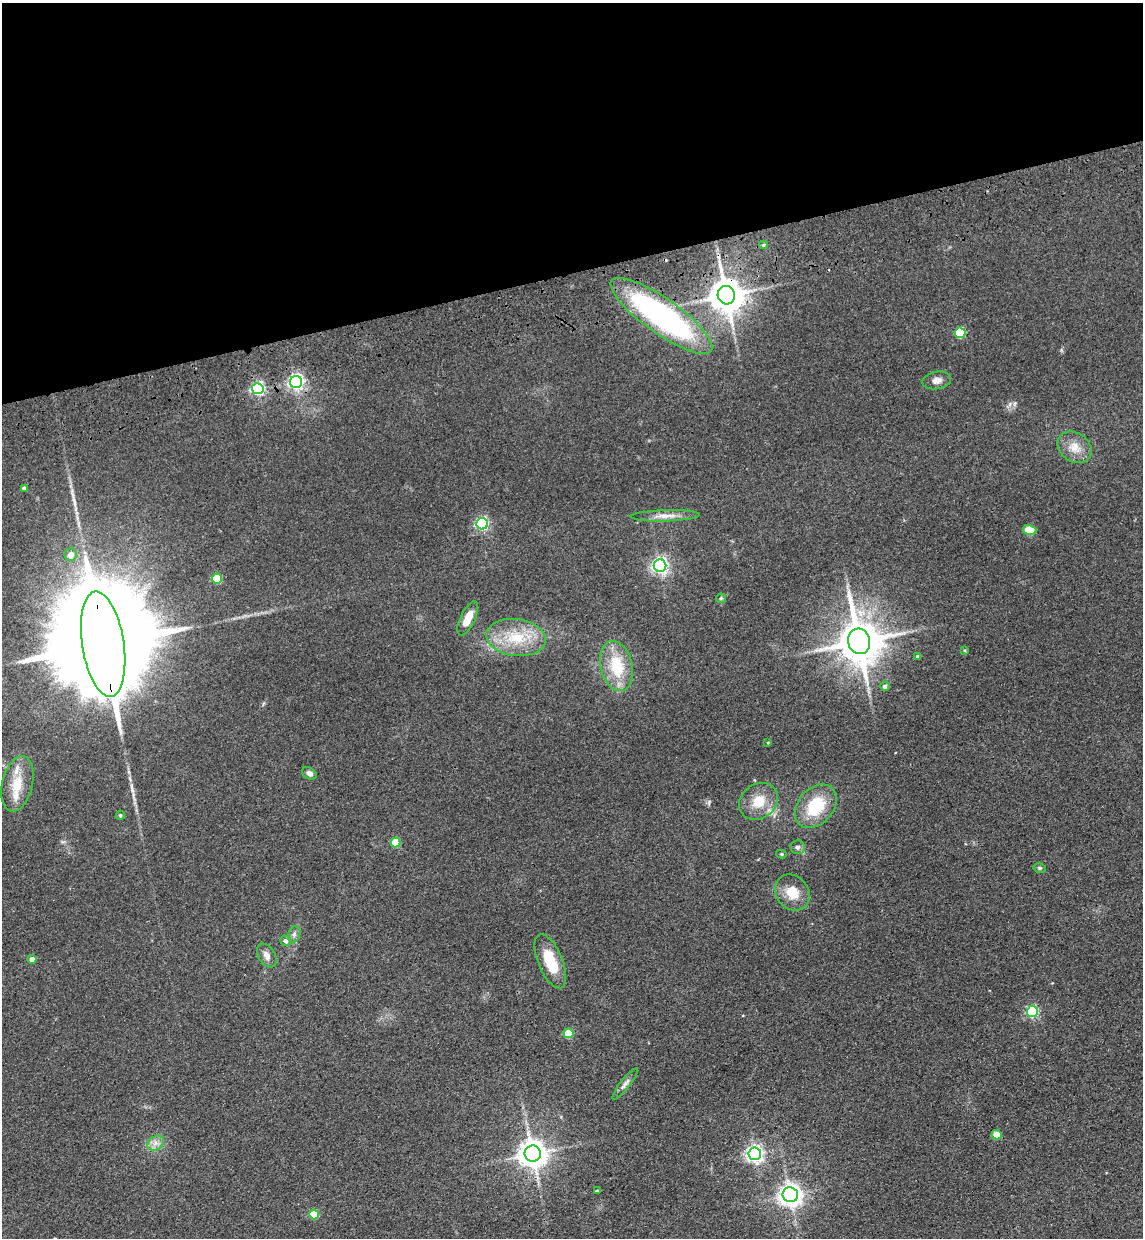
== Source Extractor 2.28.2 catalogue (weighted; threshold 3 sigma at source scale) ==
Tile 3 of 4 x 4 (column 3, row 1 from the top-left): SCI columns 2459-3599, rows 3824-5059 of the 5030 x 5177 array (HDU 1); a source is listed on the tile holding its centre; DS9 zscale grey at full resolution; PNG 1145 x 1240 px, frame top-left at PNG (2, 3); each listed source drawn as its Kron ellipse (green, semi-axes under 4 px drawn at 4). Shown black and unused: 22% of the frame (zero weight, under 3 of 4 exposures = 6% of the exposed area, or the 3 px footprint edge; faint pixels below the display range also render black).
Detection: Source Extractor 2.28.2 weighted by HDU 2 'WHT'; one run over the whole footprint, this tile lists its part. Background 0.0889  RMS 0.0068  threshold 0.0306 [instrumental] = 3 sigma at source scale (4.5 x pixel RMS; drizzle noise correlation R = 1.50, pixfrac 1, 0.05/0.05 arcsec/px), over >= 5 px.
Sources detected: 51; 1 inside a brighter listed object's ellipse — not listed separately; the other 50 listed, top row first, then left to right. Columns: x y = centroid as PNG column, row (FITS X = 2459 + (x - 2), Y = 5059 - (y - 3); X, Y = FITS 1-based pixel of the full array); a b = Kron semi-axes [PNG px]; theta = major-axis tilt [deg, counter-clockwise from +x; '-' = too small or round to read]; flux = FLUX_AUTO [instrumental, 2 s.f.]
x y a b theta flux
764 245 4 4 - 0.91
726 295 9 8 - 1500
661 316 61 17 -35 160
960 333 5 5 - 37
937 380 14 8 11 4.2
296 382 6 6 - 210
258 389 5 5 - 110
1075 447 18 14 -35 9.7
24 488 4 4 - 1.7
665 516 34 5 2 7
482 524 6 5 - 110
1030 530 7 5 -14 21
70 555 6 6 - 5.7
660 566 6 6 - 220
217 579 5 5 - 29
721 598 5 5 - 0.91
468 619 18 7 65 10
516 637 30 18 -7 26
859 641 13 11 -76 2600
103 644 53 21 -81 31000
964 650 3 3 - 0.65
918 657 4 4 - 1.5
616 666 25 16 -76 27
885 686 5 4 - 2.1
768 742 4 3 - 0.54
309 773 8 5 -32 3.1
17 784 28 15 76 16
758 801 21 17 38 15
816 806 24 17 49 29
120 815 4 4 - 1.1
395 842 5 5 - 23
797 847 7 7 - 2.1
781 854 5 4 - 1
1040 868 6 5 - 1.2
792 892 19 16 -52 13
294 934 8 6 70 2.1
286 941 5 5 - 2.4
267 955 13 8 -58 4
32 959 4 4 - 5.6
550 961 29 12 -68 21
1032 1011 5 5 - 79
568 1033 5 5 - 26
625 1084 19 5 52 3
997 1135 5 4 - 12
155 1143 9 7 36 3.5
533 1154 8 8 - 880
755 1154 6 6 - 250
597 1191 3 3 - 1.1
790 1195 8 7 - 490
314 1214 5 5 - 20
Overlapping masked pixels (flux is a lower limit): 4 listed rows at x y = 726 295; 661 316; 296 382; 103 644